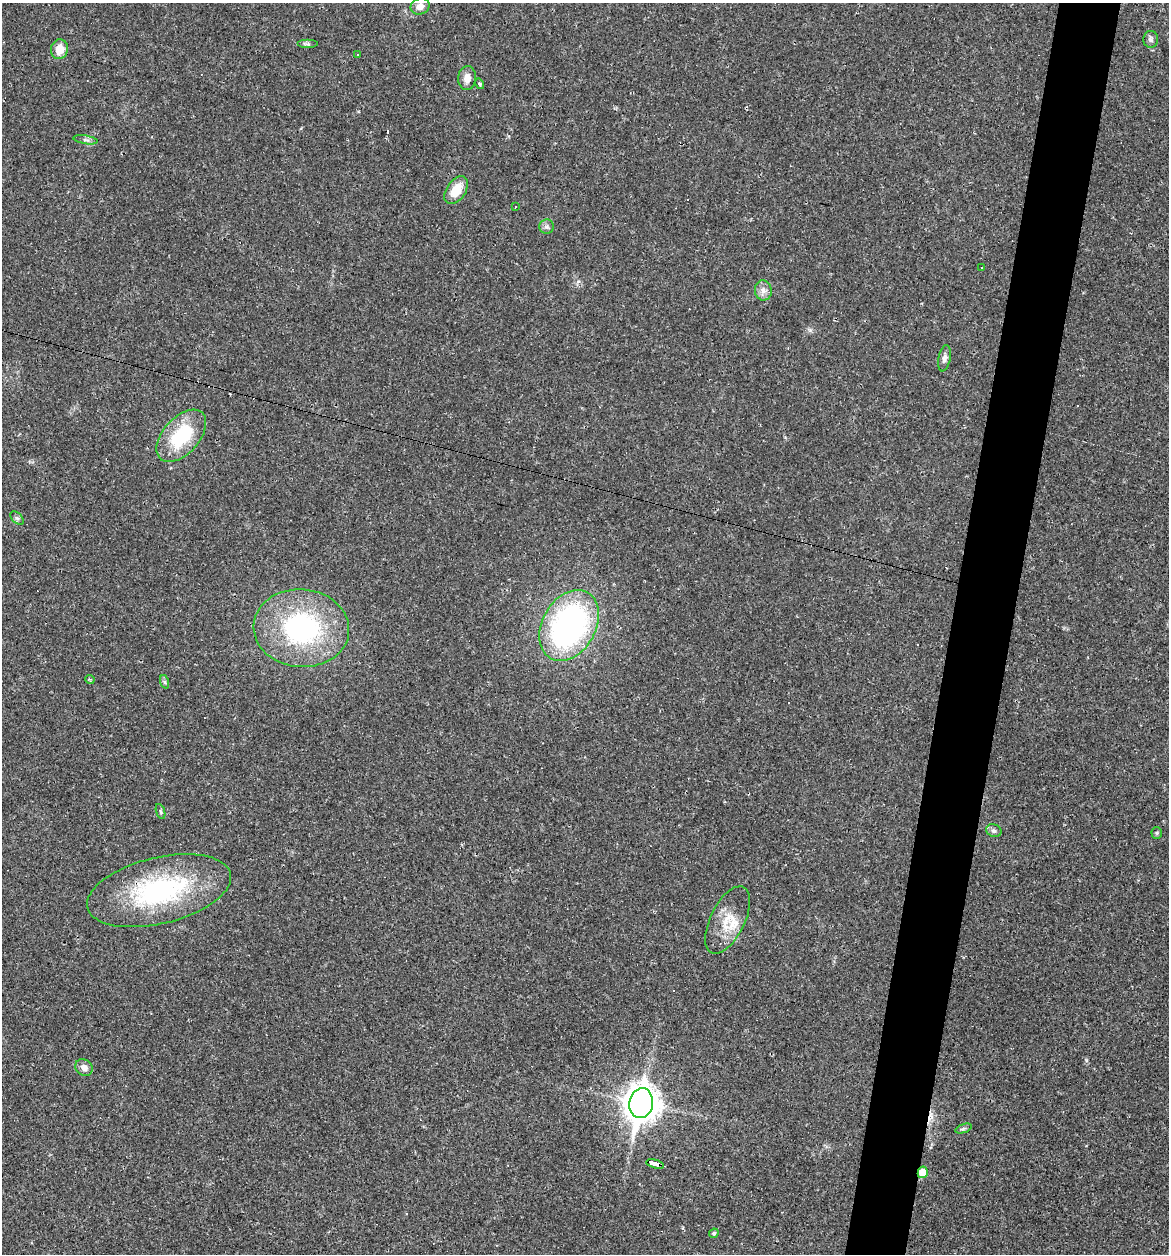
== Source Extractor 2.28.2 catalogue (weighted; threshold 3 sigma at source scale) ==
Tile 10 of 4 x 4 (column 2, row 3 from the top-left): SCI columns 1444-2610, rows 1324-2575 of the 5079 x 5086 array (HDU 1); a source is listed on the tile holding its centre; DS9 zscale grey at full resolution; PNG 1171 x 1256 px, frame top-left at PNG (2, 3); each listed source drawn as its Kron ellipse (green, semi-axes under 4 px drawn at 4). Shown black and unused: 5% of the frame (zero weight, under 2 of 3 exposures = <1% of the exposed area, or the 3 px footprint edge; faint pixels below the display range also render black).
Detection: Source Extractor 2.28.2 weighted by HDU 2 'WHT'; one run over the whole footprint, this tile lists its part. Background 0.0227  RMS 0.0044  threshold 0.0197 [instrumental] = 3 sigma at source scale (4.5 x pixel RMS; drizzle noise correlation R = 1.50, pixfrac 1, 0.05/0.05 arcsec/px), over >= 5 px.
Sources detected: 42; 10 cosmic-ray / hot-pixel residue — neither listed nor drawn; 1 inside a brighter listed object's ellipse — not listed separately; the other 31 listed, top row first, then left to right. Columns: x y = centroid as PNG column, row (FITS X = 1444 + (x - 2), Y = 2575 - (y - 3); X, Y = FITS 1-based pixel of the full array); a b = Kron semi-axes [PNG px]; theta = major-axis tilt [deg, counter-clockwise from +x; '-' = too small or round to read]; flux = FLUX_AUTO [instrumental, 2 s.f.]
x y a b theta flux
420 6 9 8 - 3.5
1151 39 8 7 - 1.2
307 44 10 4 0 0.89
59 49 10 8 77 5.8
357 55 3 2 - 0.52
467 78 12 9 85 3.9
479 84 5 4 - 0.91
86 140 12 3 -10 1.2
456 190 15 9 56 9
515 207 3 3 - 0.84
547 227 7 7 - 1.3
982 267 3 2 - 0.64
763 290 10 8 -82 2.5
944 358 13 6 79 1.8
181 436 31 18 48 27
17 518 8 5 -44 0.95
569 625 38 26 60 120
301 628 48 39 -5 72
90 679 5 3 - 0.46
165 682 7 4 -71 0.73
160 812 8 3 -71 0.65
994 831 8 6 -23 1.3
1157 833 5 5 - 0.62
159 891 74 33 14 65
728 920 37 17 64 11
84 1067 9 7 -37 2.6
641 1103 15 12 80 710
963 1129 8 3 19 0.77
655 1164 9 4 -14 79
923 1172 6 5 - 8.8
714 1233 5 4 - 0.77
Overlapping masked pixels (flux is a lower limit): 3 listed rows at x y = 159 891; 655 1164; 923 1172